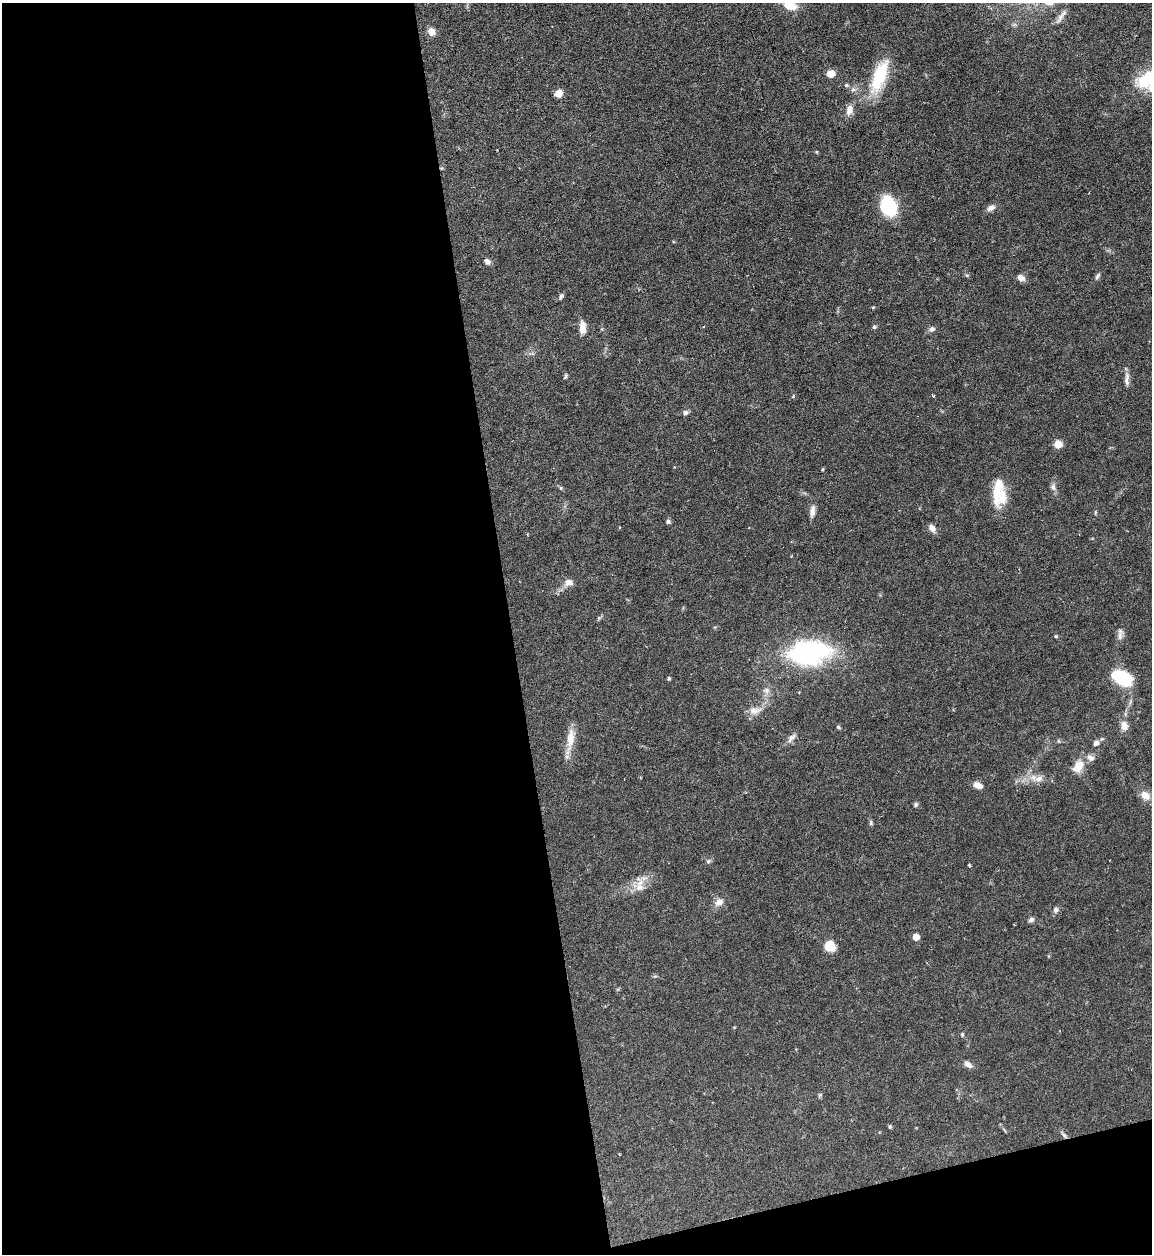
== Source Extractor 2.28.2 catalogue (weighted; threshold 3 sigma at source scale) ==
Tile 13 of 4 x 4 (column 1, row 4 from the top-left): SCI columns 257-1406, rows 1-1252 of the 4992 x 5009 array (HDU 1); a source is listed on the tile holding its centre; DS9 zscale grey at full resolution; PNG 1154 x 1256 px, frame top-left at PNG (2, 3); no overlay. Shown black and unused: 47% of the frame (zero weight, under 4 of 7 exposures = <1% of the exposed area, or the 3 px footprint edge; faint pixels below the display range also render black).
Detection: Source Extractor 2.28.2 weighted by HDU 2 'WHT'; one run over the whole footprint, this tile lists its part. Background 0.0565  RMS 0.0027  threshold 0.0112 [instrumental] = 3 sigma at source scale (4.09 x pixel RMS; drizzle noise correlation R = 1.36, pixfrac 0.8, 0.05/0.05 arcsec/px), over >= 5 px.
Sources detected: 71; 4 inside a brighter listed object's ellipse — not listed separately; the other 67 listed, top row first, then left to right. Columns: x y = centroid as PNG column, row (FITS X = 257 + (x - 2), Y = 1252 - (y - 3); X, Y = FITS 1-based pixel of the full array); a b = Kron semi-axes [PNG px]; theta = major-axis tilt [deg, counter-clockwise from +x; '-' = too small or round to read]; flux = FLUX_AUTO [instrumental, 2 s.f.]
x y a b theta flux
790 6 16 9 -14 4.3
1060 17 21 6 63 1.6
431 32 8 7 - 2.2
831 74 7 6 - 3.2
879 76 42 15 70 12
1148 80 29 23 -3 13
846 85 6 5 - 0.42
853 90 7 5 27 0.66
558 93 8 7 - 2.1
849 110 13 8 76 2
817 152 5 3 - 0.22
888 206 15 12 -71 20
991 208 11 7 24 1.3
487 261 8 5 -35 1
967 275 6 4 0 0.31
1097 276 10 5 62 0.65
1021 278 9 6 -25 1.5
561 297 8 4 56 0.55
873 307 4 3 - 0.24
874 327 6 5 - 0.4
932 329 8 7 - 0.76
582 330 10 8 -88 2.2
565 377 7 4 71 0.39
1127 379 19 6 88 1.4
933 396 4 4 - 0.27
685 413 7 5 29 0.88
1058 444 6 5 - 4.5
1053 487 11 7 -85 1
561 488 5 5 - 0.35
1002 499 29 13 -86 5
812 511 14 7 80 1.5
1095 512 7 3 90 0.32
668 521 5 5 - 0.65
932 528 9 7 -52 1.5
569 582 12 9 10 1.6
1056 636 5 4 - 0.31
1120 636 13 7 88 1.2
810 652 39 22 5 43
669 678 4 4 - 0.37
1122 678 16 9 -28 20
766 690 9 8 - 1.1
754 711 16 10 3 2.2
1124 726 11 9 -76 2.1
838 727 6 4 -18 0.4
571 738 27 10 82 4.1
792 738 16 6 49 1.2
1096 743 9 7 29 1.1
1078 766 16 10 56 3.7
1039 779 12 8 15 1.7
978 785 11 7 -22 1.7
1145 796 12 9 -41 2.5
916 804 6 5 - 0.49
871 823 7 5 -76 0.46
708 861 6 5 - 0.47
969 865 4 3 - 0.28
639 887 12 11 - 2.6
719 902 13 9 28 1.7
1055 910 8 6 86 0.82
1031 920 8 6 26 0.73
916 937 5 5 - 4.6
830 946 11 10 - 4.7
655 976 6 4 17 0.32
962 1034 6 4 89 0.35
968 1064 12 7 -36 1.3
820 1095 7 4 88 0.36
890 1127 5 4 - 0.34
1064 1135 12 4 -45 0.7
Overlapping masked pixels (flux is a lower limit): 1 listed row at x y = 1064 1135
Isophote crosses this tile's border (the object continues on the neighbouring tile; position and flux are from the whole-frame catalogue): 2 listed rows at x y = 790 6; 1148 80